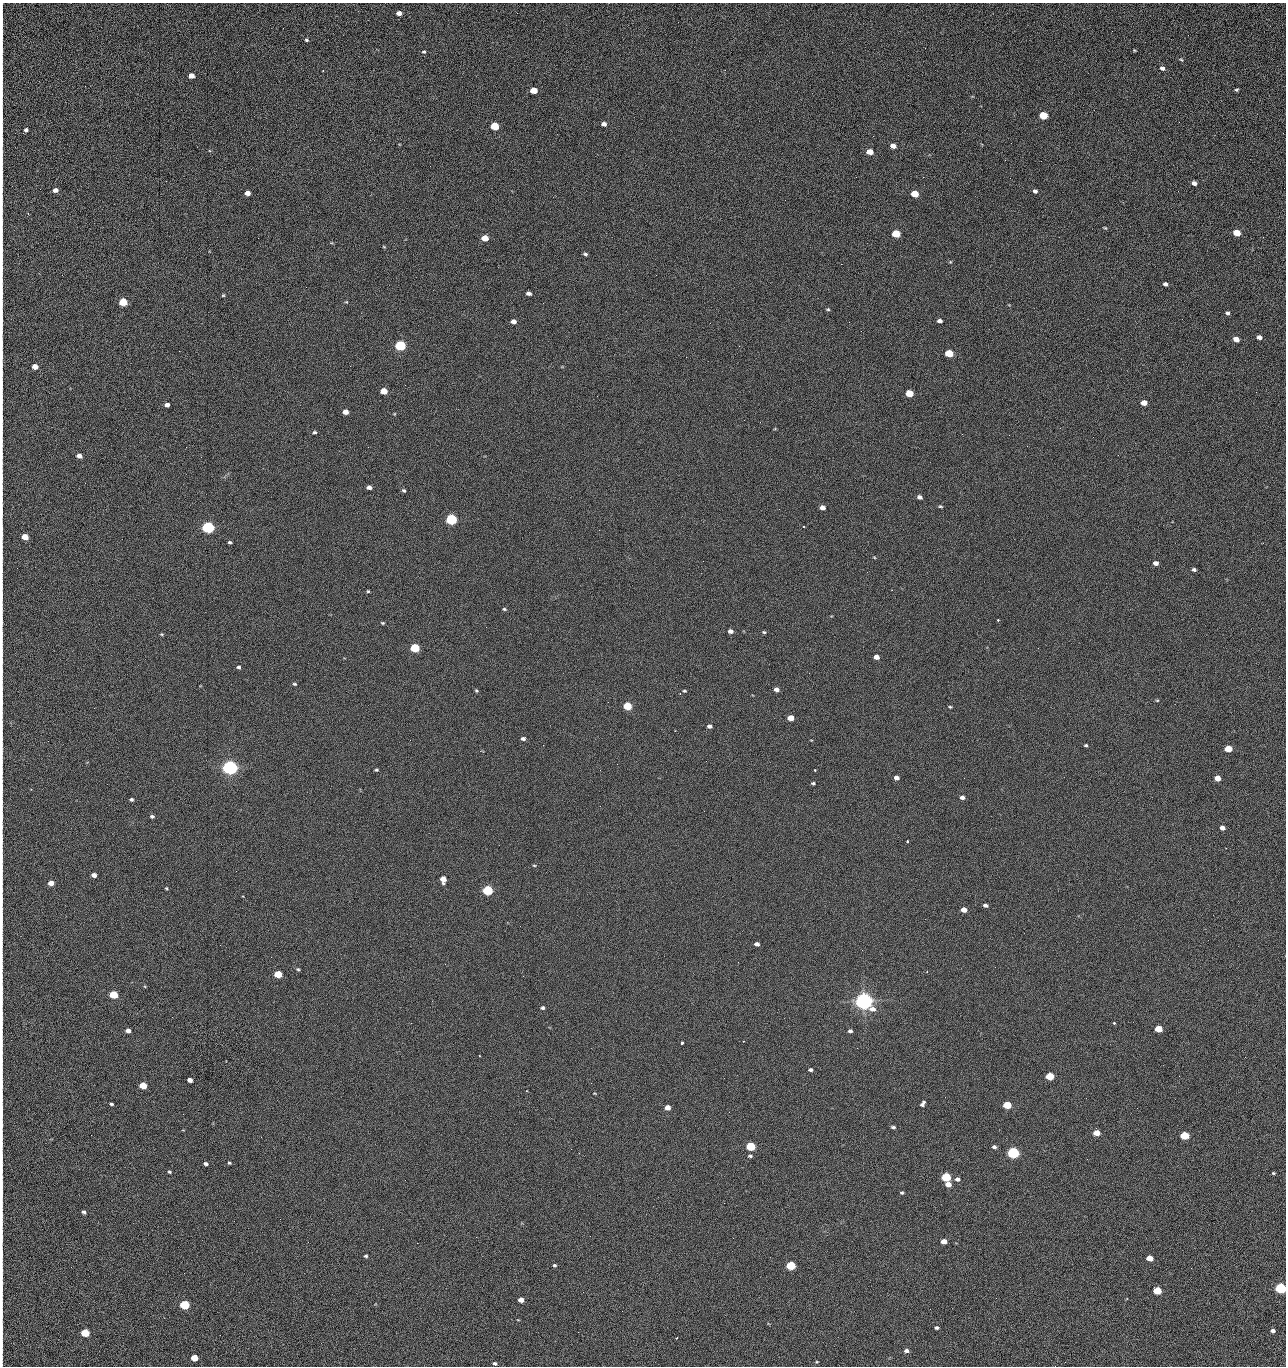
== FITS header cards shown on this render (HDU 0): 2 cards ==
NAXIS1  =                 1284 /fastest changing axis
NAXIS2  =                 1364 /next to fastest changing axis

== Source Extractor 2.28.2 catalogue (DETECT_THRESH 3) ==
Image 1284 x 1364 px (HDU 0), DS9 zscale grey, 1 PNG px = 1 image px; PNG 1288 x 1368 px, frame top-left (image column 1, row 1364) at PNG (2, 3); no overlay
Background 126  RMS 14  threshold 43.3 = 3 sigma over >= 5 px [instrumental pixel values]
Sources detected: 231; all 231 listed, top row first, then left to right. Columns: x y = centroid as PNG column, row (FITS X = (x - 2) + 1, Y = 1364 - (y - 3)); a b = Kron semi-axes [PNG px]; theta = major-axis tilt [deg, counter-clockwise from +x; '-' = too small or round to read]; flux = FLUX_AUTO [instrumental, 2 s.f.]
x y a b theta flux
2 7 23 2 90 2.7e+03
399 13 5 4 - 5.1e+03
2 32 15 2 90 3.2e+03
1188 35 2 2 - 1.2e+03
306 40 5 4 - 1.3e+03
2 50 18 2 90 3.7e+03
1134 50 4 3 - 9.0e+02
424 52 5 4 - 1.3e+03
1181 59 6 4 -30 1.3e+03
1162 68 6 5 - 3.0e+03
2 76 18 2 90 3.3e+03
191 76 5 4 - 9.0e+03
534 90 5 4 - 2.3e+04
1237 90 4 3 - 1.3e+03
2 95 10 2 90 2.0e+03
1043 115 5 5 - 4.5e+04
1179 122 2 2 - 1.2e+03
604 124 5 4 - 3.7e+03
495 126 5 5 - 5.5e+04
26 130 6 4 44 2.9e+03
2 141 20 2 90 3.7e+03
893 146 5 4 - 6.6e+03
870 152 5 4 - 1.6e+04
1041 161 2 2 - 1.8e+03
856 177 2 2 - 2.4e+03
923 177 2 2 - 1.7e+04
2 180 26 2 90 4.7e+03
1194 183 5 4 - 3.8e+03
55 190 5 4 - 5.0e+03
1035 191 5 4 - 2.5e+03
247 193 5 4 - 6.3e+03
915 194 5 4 - 2.9e+04
785 200 2 2 - 4.5e+02
28 213 3 2 - 6.3e+02
2 222 12 2 90 1.9e+03
1105 228 4 3 - 9.6e+02
1237 233 5 4 - 2.5e+04
896 234 5 5 - 4.2e+04
1263 237 3 2 - 8.6e+02
485 238 5 4 - 2.0e+04
384 247 5 3 - 7.8e+02
585 254 4 3 - 1.7e+03
2 262 11 2 90 2.0e+03
950 262 4 3 - 8.0e+02
841 264 2 2 - 2.7e+04
656 275 2 2 - 5.3e+02
1165 284 4 4 - 2.8e+03
306 287 2 2 - 6.4e+02
529 293 5 4 - 3.2e+03
223 295 4 4 - 1.0e+03
123 302 5 5 - 5.3e+04
346 302 5 3 - 8.0e+02
828 309 5 3 - 1.2e+03
1227 313 4 4 - 2.3e+03
2 317 22 2 90 3.5e+03
513 321 5 4 - 5.3e+03
940 321 5 4 - 3.5e+03
849 322 2 2 - 5.3e+02
710 323 2 2 - 3.3e+03
1259 337 4 4 - 4.4e+03
1236 339 5 4 - 1.0e+04
400 346 5 5 - 1.6e+05
739 346 2 2 - 5.1e+02
949 353 5 4 - 4.1e+04
2 355 15 2 90 2.7e+03
35 366 5 4 - 1.1e+04
350 366 2 2 - 2.3e+03
2 373 9 2 90 1.4e+03
384 391 5 4 - 2.0e+04
1256 392 2 2 - 1.1e+03
909 393 5 4 - 3.4e+04
2 401 8 2 90 1.4e+03
1144 403 5 4 - 1.0e+04
167 405 4 4 - 4.8e+03
345 412 5 4 - 9.8e+03
314 432 4 3 - 1.6e+03
1009 435 2 2 - 3.3e+03
1027 446 2 2 - 5.3e+02
186 447 2 2 - 2.9e+03
79 456 5 4 - 6.3e+03
2 477 10 2 90 1.5e+03
85 483 3 2 - 1.0e+03
369 487 4 4 - 5.0e+03
404 491 5 4 - 1.7e+03
919 497 5 4 - 3.5e+03
940 506 5 3 - 1.3e+03
822 507 5 4 - 5.2e+03
779 509 2 2 - 5.0e+02
451 519 5 5 - 2.0e+05
803 526 3 3 - 3.5e+03
208 527 5 5 - 3.3e+05
2 534 18 2 90 2.9e+03
25 537 5 4 - 1.9e+04
230 542 4 4 - 1.7e+03
874 557 5 3 - 8.2e+02
1156 563 5 4 - 5.3e+03
1194 570 4 4 - 2.5e+03
368 591 3 3 - 1.1e+03
504 609 5 4 - 1.4e+03
998 620 3 3 - 1.4e+03
383 623 4 3 - 1.1e+03
730 631 5 4 - 5.2e+03
764 632 5 4 - 1.3e+03
162 634 5 4 - 1.1e+03
415 648 5 4 - 9.2e+04
2 652 16 2 90 2.6e+03
876 657 5 4 - 7.3e+03
239 667 4 4 - 2.0e+03
295 684 5 4 - 1.3e+03
776 689 5 4 - 4.5e+03
476 691 5 4 - 1.2e+03
684 691 5 3 - 1.1e+03
1157 700 5 3 - 1.0e+03
2 703 9 2 90 1.5e+03
627 706 5 4 - 4.9e+04
950 707 4 3 - 1.1e+03
791 718 5 4 - 1.5e+04
709 726 4 4 - 3.6e+03
675 731 3 2 - 1.2e+03
523 739 5 4 - 2.8e+03
543 745 2 2 - 3.3e+03
1086 745 4 3 - 1.3e+03
1228 749 5 4 - 2.8e+04
706 761 2 2 - 2.1e+03
617 764 2 2 - 6.1e+02
230 767 6 5 - 7.1e+05
376 770 4 3 - 1.4e+03
815 770 3 2 - 1.3e+03
896 778 4 4 - 6.0e+03
1218 778 5 4 - 1.3e+04
813 783 4 3 - 1.4e+03
962 797 4 4 - 3.9e+03
131 800 4 3 - 2.0e+03
2 816 13 2 90 1.9e+03
152 816 4 4 - 2.2e+03
1222 828 4 4 - 5.9e+03
907 841 3 2 - 1.3e+03
1226 848 2 2 - 4.9e+02
2 856 9 2 90 1.2e+03
534 865 4 3 - 9.1e+02
94 875 4 4 - 5.7e+03
443 879 5 5 - 1.3e+04
51 883 5 4 - 1.0e+04
166 888 4 3 - 1.0e+03
487 890 5 4 - 1.3e+05
985 905 5 3 - 2.8e+03
964 910 5 4 - 9.6e+03
2 924 15 2 90 2.2e+03
757 944 5 4 - 3.8e+03
298 969 5 3 - 1.3e+03
278 974 5 4 - 3.4e+04
523 976 2 2 - 2.1e+03
2 990 15 2 90 2.4e+03
113 995 5 4 - 5.4e+04
864 1001 6 5 - 1.1e+06
543 1008 5 4 - 2.2e+03
2 1018 10 2 90 1.3e+03
411 1023 2 2 - 5.4e+03
1114 1023 3 3 - 1.3e+03
1159 1029 5 4 - 3.0e+04
128 1031 4 4 - 6.2e+03
850 1031 4 3 - 2.3e+03
744 1041 3 3 - 6.2e+02
682 1043 3 3 - 3.7e+03
857 1048 2 2 - 1.4e+03
1245 1057 2 2 - 1.9e+03
811 1070 4 3 - 2.1e+03
1050 1076 5 4 - 4.9e+04
1179 1076 2 2 - 2.7e+03
190 1080 4 4 - 6.4e+03
591 1083 2 2 - 3.7e+02
143 1085 5 4 - 3.2e+04
526 1091 3 2 - 6.0e+02
594 1093 4 3 - 7.6e+02
111 1104 4 3 - 1.8e+03
923 1104 6 4 53 2.7e+03
1007 1105 5 4 - 4.5e+04
667 1107 5 4 - 9.0e+03
2 1111 24 2 90 4.1e+03
729 1112 2 2 - 9.0e+02
893 1127 5 3 - 1.9e+03
1097 1133 5 5 - 1.8e+04
91 1135 2 2 - 2.3e+03
1184 1136 5 4 - 5.9e+04
751 1146 5 4 - 8.1e+04
994 1147 5 4 - 2.5e+03
571 1149 2 2 - 9.2e+02
1013 1153 5 5 - 2.8e+05
750 1156 5 3 - 1.7e+03
1087 1159 3 2 - 1.4e+03
229 1163 3 3 - 1.2e+03
206 1164 4 3 - 2.5e+03
169 1172 4 3 - 1.4e+03
1273 1173 4 4 - 1.0e+03
946 1177 5 4 - 8.7e+04
957 1179 6 5 - 3.6e+03
948 1184 5 4 - 9.7e+03
902 1193 4 4 - 1.4e+03
2 1194 17 2 90 2.9e+03
84 1212 4 3 - 2.3e+03
280 1219 2 2 - 2.0e+03
476 1237 2 2 - 8.7e+03
944 1241 5 4 - 9.1e+03
308 1242 2 2 - 1.8e+03
417 1243 2 2 - 5.3e+03
2 1254 14 2 90 2.2e+03
366 1256 4 3 - 1.5e+03
1149 1258 5 4 - 1.4e+04
554 1265 4 4 - 1.5e+03
791 1265 5 4 - 8.2e+04
1191 1268 2 2 - 3.9e+02
2 1288 14 2 90 2.3e+03
1280 1288 5 5 - 2.0e+05
1157 1291 5 4 - 4.7e+04
583 1292 2 2 - 4.3e+02
996 1298 2 2 - 2.8e+03
521 1300 5 4 - 7.9e+03
184 1305 5 4 - 1.0e+05
622 1311 2 2 - 7.3e+02
2 1328 12 2 90 2.2e+03
937 1328 4 3 - 2.2e+03
1273 1331 4 4 - 3.4e+03
578 1332 2 2 - 3.6e+03
85 1333 5 4 - 5.6e+04
676 1338 3 2 - 6.5e+02
2 1344 7 2 90 8.3e+02
906 1350 5 5 - 3.7e+03
194 1358 5 4 - 2.0e+04
816 1362 5 3 - 9.5e+02
495 1363 4 4 - 1.9e+03
1055 1366 2 2 - 2.2e+03
At the frame edge (FLAGS 8, measured only in part): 30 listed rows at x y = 2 7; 2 32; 2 50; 2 76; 2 95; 2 141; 2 180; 2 222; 2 262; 2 317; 2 355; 2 373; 2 401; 2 477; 2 534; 2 652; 2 703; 2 816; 2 856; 2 924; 2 990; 2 1018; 2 1111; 2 1194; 2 1254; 2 1288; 1280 1288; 2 1328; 2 1344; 1055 1366

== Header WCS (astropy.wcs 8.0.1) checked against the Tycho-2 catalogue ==
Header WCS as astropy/WCSLIB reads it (CRVAL/CRPIX/CD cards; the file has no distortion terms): RA---TAN/DEC--TAN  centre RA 15:41:40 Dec +51:59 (235.42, +51.98 deg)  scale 1.26 arcsec/px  FOV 26.9' x 28.5'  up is +92 deg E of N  parity flipped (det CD > 0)
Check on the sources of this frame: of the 60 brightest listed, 11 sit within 2.0 arcsec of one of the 12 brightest Tycho-2 stars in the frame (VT <= 12.29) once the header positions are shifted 0.63 arcsec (0.46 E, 0.43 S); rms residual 1.08 arcsec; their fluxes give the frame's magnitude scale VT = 24.59 - 2.5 log10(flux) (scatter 0.19 mag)
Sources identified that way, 11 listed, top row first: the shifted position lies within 2.0 arcsec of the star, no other Tycho-2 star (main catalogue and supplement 1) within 4.0 arcsec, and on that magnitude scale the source's flux lands within +1.5 / -3 mag of the star's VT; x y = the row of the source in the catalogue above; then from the Tycho-2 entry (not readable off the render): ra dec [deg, ICRS J2000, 3 dp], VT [Tycho-2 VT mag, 2 dp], TYC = Tycho-2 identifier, HIP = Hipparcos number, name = IAU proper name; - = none
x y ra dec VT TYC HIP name
400 346 235.614 +52.064 11.61 3489-1132-1 - -
451 519 235.514 +52.049 11.19 3489-1407-1 - -
208 527 235.515 +52.133 11.12 3489-1380-1 - -
230 767 235.378 +52.130 9.31 3489-1322-1 76850 -
487 890 235.303 +52.042 11.52 3489-958-1 - -
864 1001 235.232 +51.912 9.59 3489-824-1 - -
1013 1153 235.143 +51.862 10.97 3489-1016-1 - -
946 1177 235.131 +51.886 12.29 3489-908-1 - -
791 1265 235.084 +51.941 11.45 3489-1346-1 - -
1280 1288 235.062 +51.771 11.53 3489-1453-1 - -
184 1305 235.075 +52.152 11.74 3489-912-1 - -